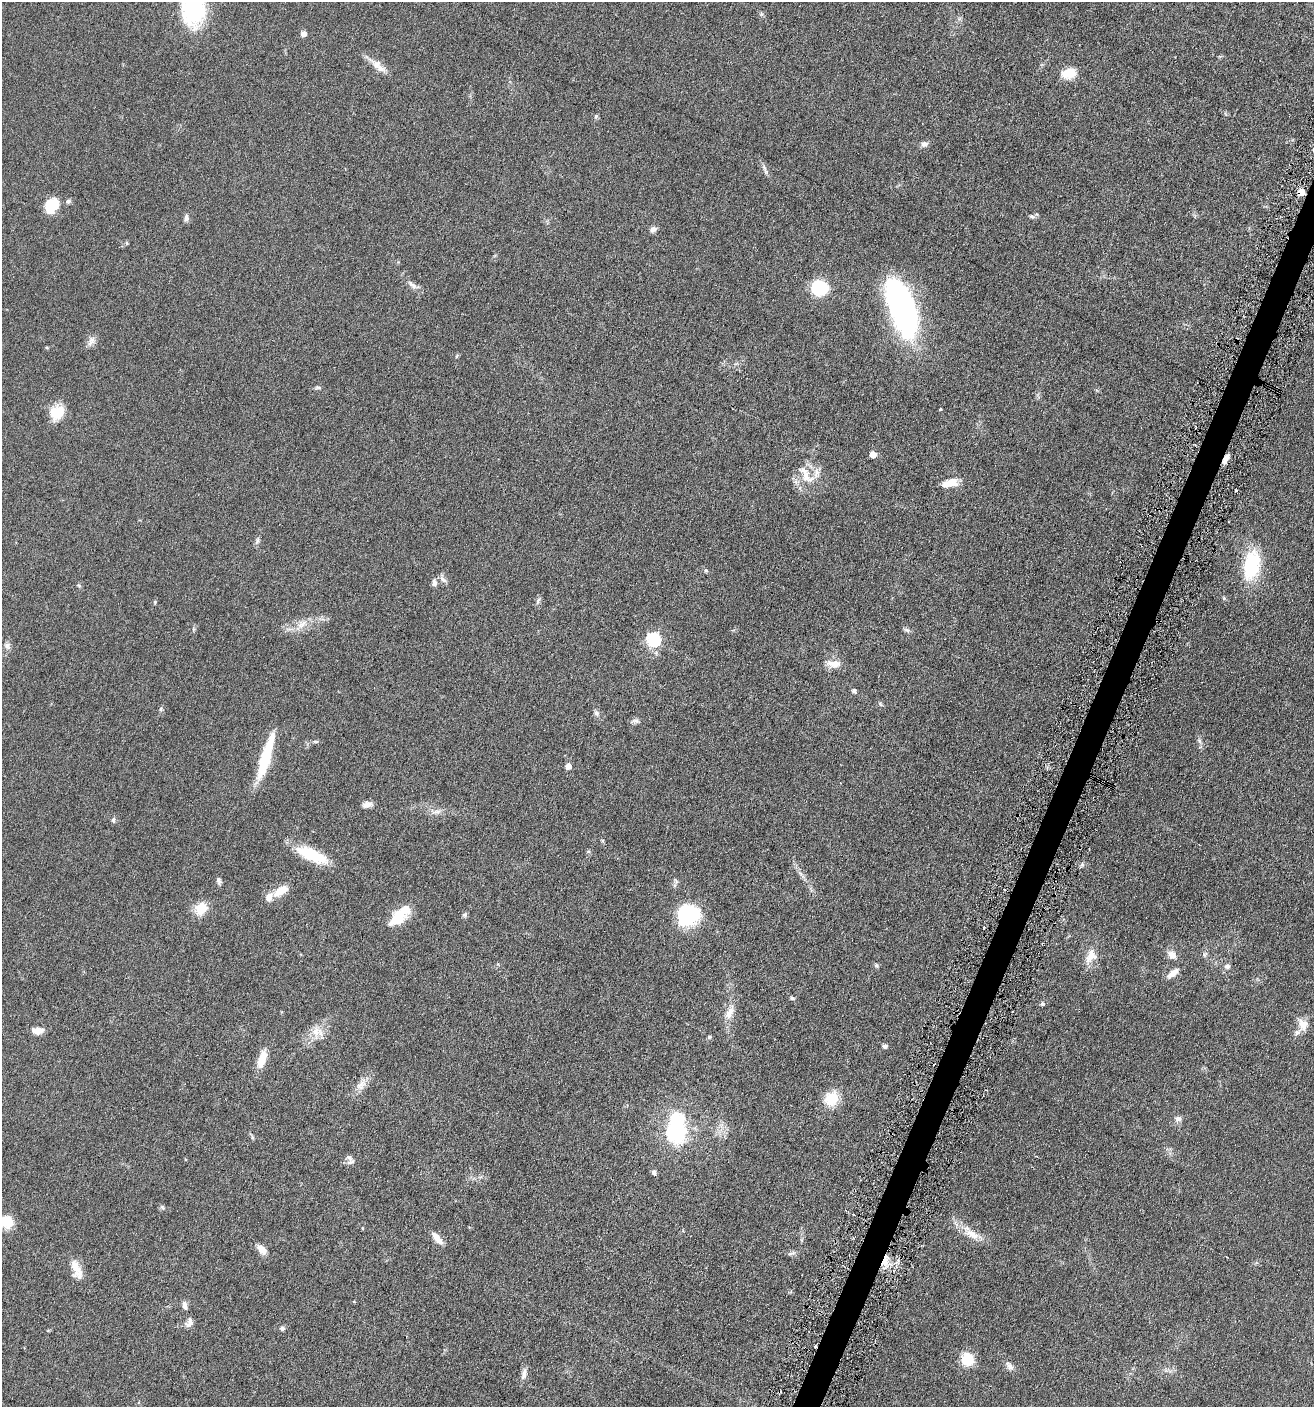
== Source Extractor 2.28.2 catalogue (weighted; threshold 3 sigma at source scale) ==
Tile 10 of 4 x 4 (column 2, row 3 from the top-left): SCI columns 1451-2762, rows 1420-2824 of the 5662 x 5646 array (HDU 1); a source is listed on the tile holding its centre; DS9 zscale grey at full resolution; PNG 1316 x 1409 px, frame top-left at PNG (2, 2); no overlay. Shown black and unused: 2% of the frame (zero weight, under 3 of 6 exposures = <1% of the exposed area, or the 3 px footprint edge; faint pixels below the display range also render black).
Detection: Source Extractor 2.28.2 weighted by HDU 2 'WHT'; one run over the whole footprint, this tile lists its part. Background 0.0496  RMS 0.0059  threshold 0.0241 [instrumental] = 3 sigma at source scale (4.09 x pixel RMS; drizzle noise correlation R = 1.36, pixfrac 0.8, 0.05/0.05 arcsec/px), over >= 5 px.
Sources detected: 110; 2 inside a brighter object's white glare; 2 cosmic-ray / hot-pixel residue — not listed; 6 inside a brighter listed object's ellipse — not listed separately; the other 100 listed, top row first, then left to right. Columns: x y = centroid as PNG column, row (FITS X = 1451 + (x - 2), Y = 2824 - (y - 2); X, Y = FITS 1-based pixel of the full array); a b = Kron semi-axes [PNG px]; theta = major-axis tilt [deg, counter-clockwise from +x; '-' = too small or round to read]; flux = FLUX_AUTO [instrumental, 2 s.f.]
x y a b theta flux
193 8 28 18 90 64
761 14 7 4 -72 0.76
303 34 5 5 - 3.6
377 65 29 9 -40 5.8
1069 74 18 12 9 8.3
596 116 6 5 - 0.84
924 144 10 7 9 1.9
764 168 10 5 -65 1.8
1301 192 5 5 - 8.8
68 201 7 6 - 1.3
52 205 15 12 50 15
1032 216 8 5 -11 1.1
186 218 9 6 77 2
653 229 9 7 38 1.9
127 243 5 5 - 0.6
412 285 16 7 -42 2.9
819 288 11 10 - 43
901 307 49 20 -71 170
91 341 15 8 66 2.9
457 356 6 4 87 0.59
318 387 9 4 -10 0.95
940 409 3 2 - 0.52
57 412 17 14 40 11
873 454 6 6 - 4
1226 459 10 4 62 3.8
807 478 24 10 -17 7.3
951 482 14 10 -11 6.8
257 541 12 5 73 1.4
1252 565 39 21 79 28
706 570 6 5 - 0.78
443 578 14 6 -57 2
434 583 9 7 85 2
79 586 6 3 -20 0.62
1224 598 5 5 - 0.67
538 601 11 5 69 1.3
302 624 19 8 34 5.3
193 629 6 4 -90 0.72
907 630 8 6 -18 1.2
653 639 6 6 - 79
7 646 10 8 -54 2.1
833 664 21 9 -3 5.2
854 691 5 5 - 1.3
880 704 8 3 -45 0.68
161 709 6 6 - 0.95
596 713 8 6 -72 1.5
635 721 13 6 8 1.6
1199 741 7 5 -60 1.3
316 742 8 4 8 0.86
265 757 52 10 73 24
568 766 5 4 - 4.5
367 805 12 7 12 2.6
436 812 15 6 7 2.8
113 820 7 5 82 1.2
313 855 38 14 -21 19
800 873 8 5 -45 1.4
219 881 11 5 -77 1.4
676 881 10 5 -69 1.4
281 891 19 9 31 7.7
201 908 14 11 45 10
465 915 7 6 - 0.95
688 916 22 19 29 42
398 917 22 14 45 14
984 928 4 3 - 0.73
1204 954 8 7 - 1.3
1172 955 13 10 -48 3.6
1091 956 20 13 62 7.3
876 965 7 5 -74 0.91
1227 966 9 7 15 1.6
1173 973 15 7 38 4.4
792 998 6 4 -1 0.94
1042 1004 6 5 - 1
729 1012 22 9 65 6
1303 1024 15 13 -74 5.5
37 1030 13 7 0 4.6
315 1031 17 12 88 6.4
709 1037 6 5 - 0.75
885 1046 6 5 - 1.4
262 1059 21 9 73 8.5
361 1085 23 9 57 5.1
832 1098 15 13 52 13
1178 1119 9 8 - 2.1
676 1128 23 13 -89 66
252 1137 6 4 -72 0.74
350 1162 12 6 21 2.1
654 1172 5 5 - 1.9
162 1208 7 6 - 1
6 1222 15 11 -16 13
972 1234 26 11 -28 8.4
437 1238 18 7 -50 4.8
262 1249 13 8 -43 4.4
792 1253 12 4 16 1.4
885 1261 16 7 81 6.1
76 1267 23 11 -80 7.2
354 1301 5 3 - 0.43
184 1305 10 6 -82 2.2
189 1322 14 8 60 2.5
282 1328 6 5 - 1.3
968 1359 13 12 - 13
1009 1366 14 7 -47 2.6
524 1373 17 7 78 2.8
Overlapping masked pixels (flux is a lower limit): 3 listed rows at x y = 1301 192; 1226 459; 885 1261
Isophote crosses this tile's border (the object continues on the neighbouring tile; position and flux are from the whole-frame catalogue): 2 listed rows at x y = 193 8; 6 1222
Unlisted compact peaks at least as high as the median listed source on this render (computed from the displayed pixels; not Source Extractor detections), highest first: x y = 155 602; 1082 865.